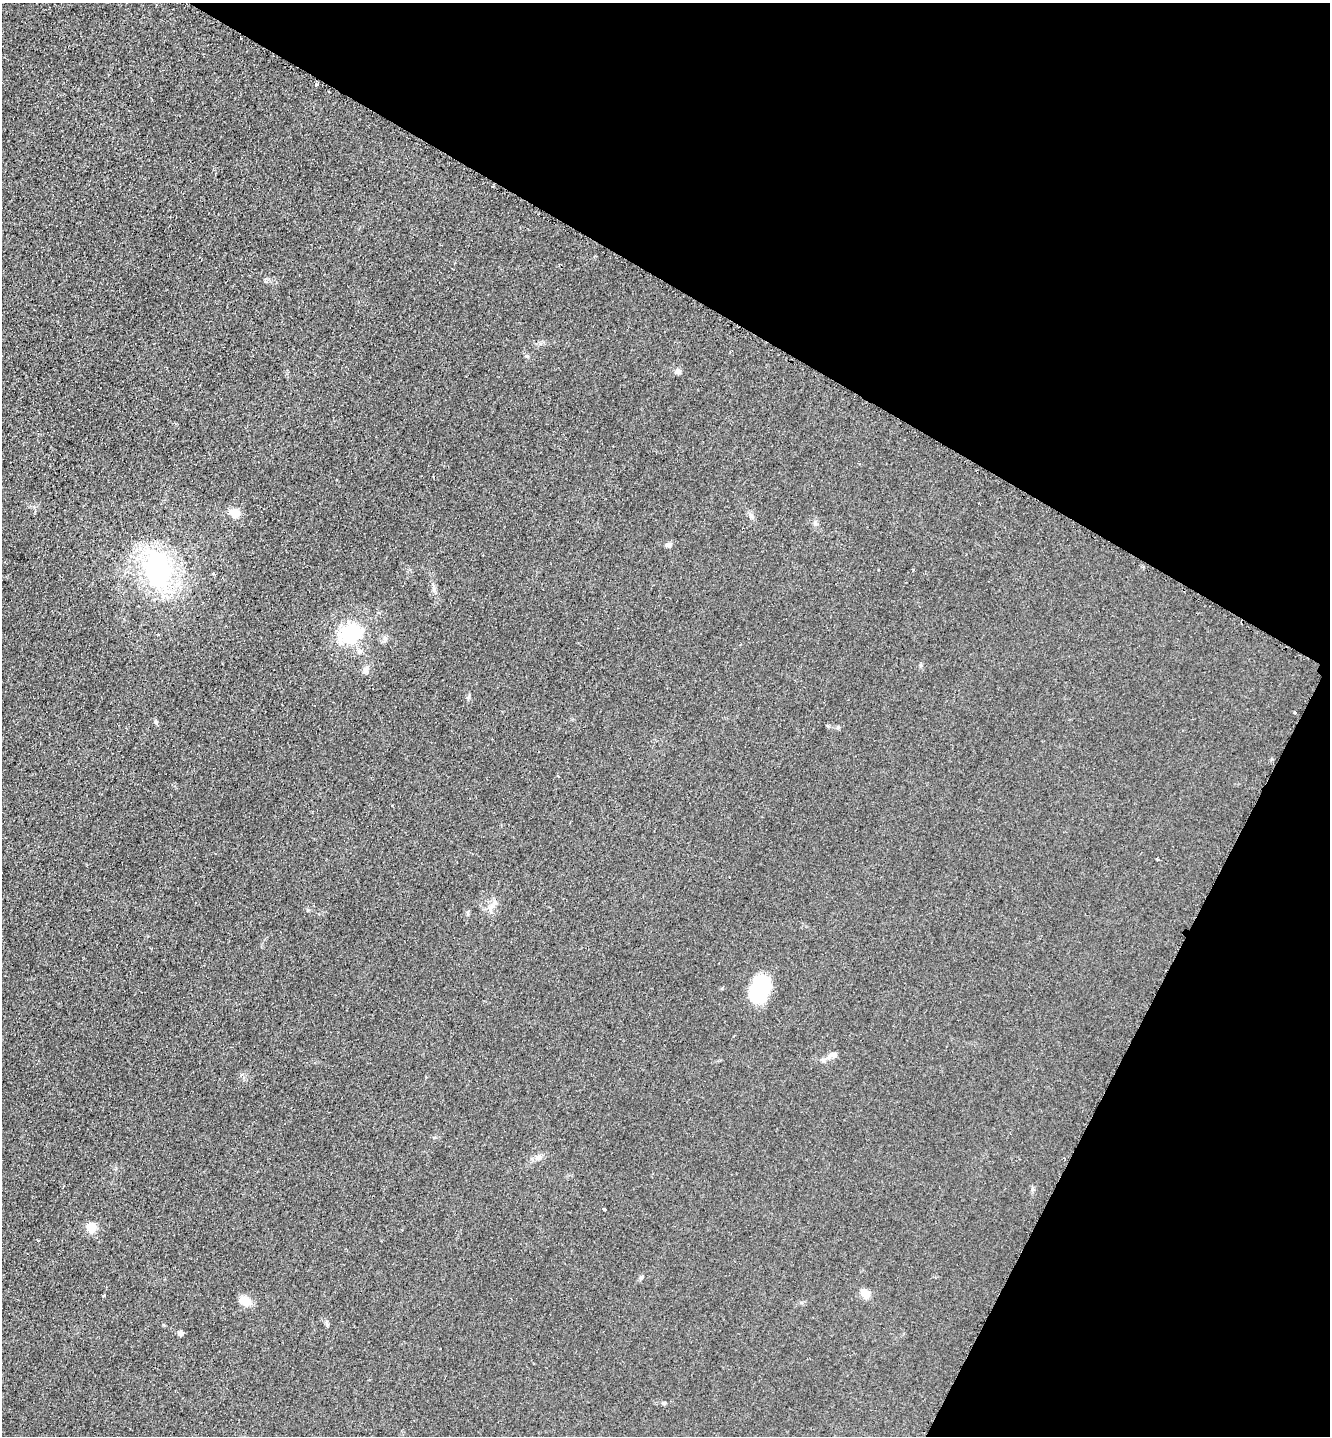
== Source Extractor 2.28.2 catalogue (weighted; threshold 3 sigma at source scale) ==
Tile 8 of 4 x 4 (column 4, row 2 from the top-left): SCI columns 4280-5607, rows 2879-4312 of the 5764 x 5754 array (HDU 1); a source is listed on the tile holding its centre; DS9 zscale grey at full resolution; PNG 1332 x 1438 px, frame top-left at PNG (2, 3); no overlay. Shown black and unused: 28% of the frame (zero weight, under 2 of 3 exposures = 1% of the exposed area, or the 3 px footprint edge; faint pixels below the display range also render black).
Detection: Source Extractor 2.28.2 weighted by HDU 2 'WHT'; one run over the whole footprint, this tile lists its part. Background 0.0374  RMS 0.0093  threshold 0.0417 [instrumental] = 3 sigma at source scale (4.5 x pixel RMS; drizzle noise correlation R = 1.50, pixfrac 1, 0.05/0.05 arcsec/px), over >= 5 px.
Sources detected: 29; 2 cosmic-ray / hot-pixel residue — not listed; the other 27 listed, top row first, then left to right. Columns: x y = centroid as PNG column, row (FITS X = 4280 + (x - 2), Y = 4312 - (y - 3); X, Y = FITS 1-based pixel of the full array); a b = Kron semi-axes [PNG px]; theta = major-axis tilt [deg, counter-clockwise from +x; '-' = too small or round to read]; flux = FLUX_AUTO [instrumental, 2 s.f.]
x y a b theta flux
316 84 3 3 - 3.4
678 371 7 6 - 3.5
234 513 13 10 -26 9.3
815 523 6 5 - 2.1
669 545 8 6 46 2.5
158 570 48 33 -89 120
213 573 3 3 - 4.1
351 633 28 23 27 52
158 634 3 3 - 1.2
366 670 10 7 66 3.8
1295 712 3 3 - 2.2
156 722 6 5 - 1.7
558 776 3 2 - 1.8
1158 859 3 2 - 1.3
491 907 13 6 56 5.4
759 990 26 16 74 62
833 1055 12 7 15 4.3
539 1157 9 6 31 3.5
604 1210 3 3 - 1.9
91 1228 6 5 - 40
38 1240 3 2 - 0.74
641 1278 6 5 - 1.6
865 1293 10 8 -34 9.3
104 1296 3 3 - 3.7
245 1301 14 10 -36 11
180 1333 6 6 - 2.7
664 1403 6 4 0 1.3
Unlisted compact peaks at least as high as the median listed source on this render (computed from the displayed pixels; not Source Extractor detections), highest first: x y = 838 727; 527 356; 469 697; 386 638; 308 910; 921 665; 327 1325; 1032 1189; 828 726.